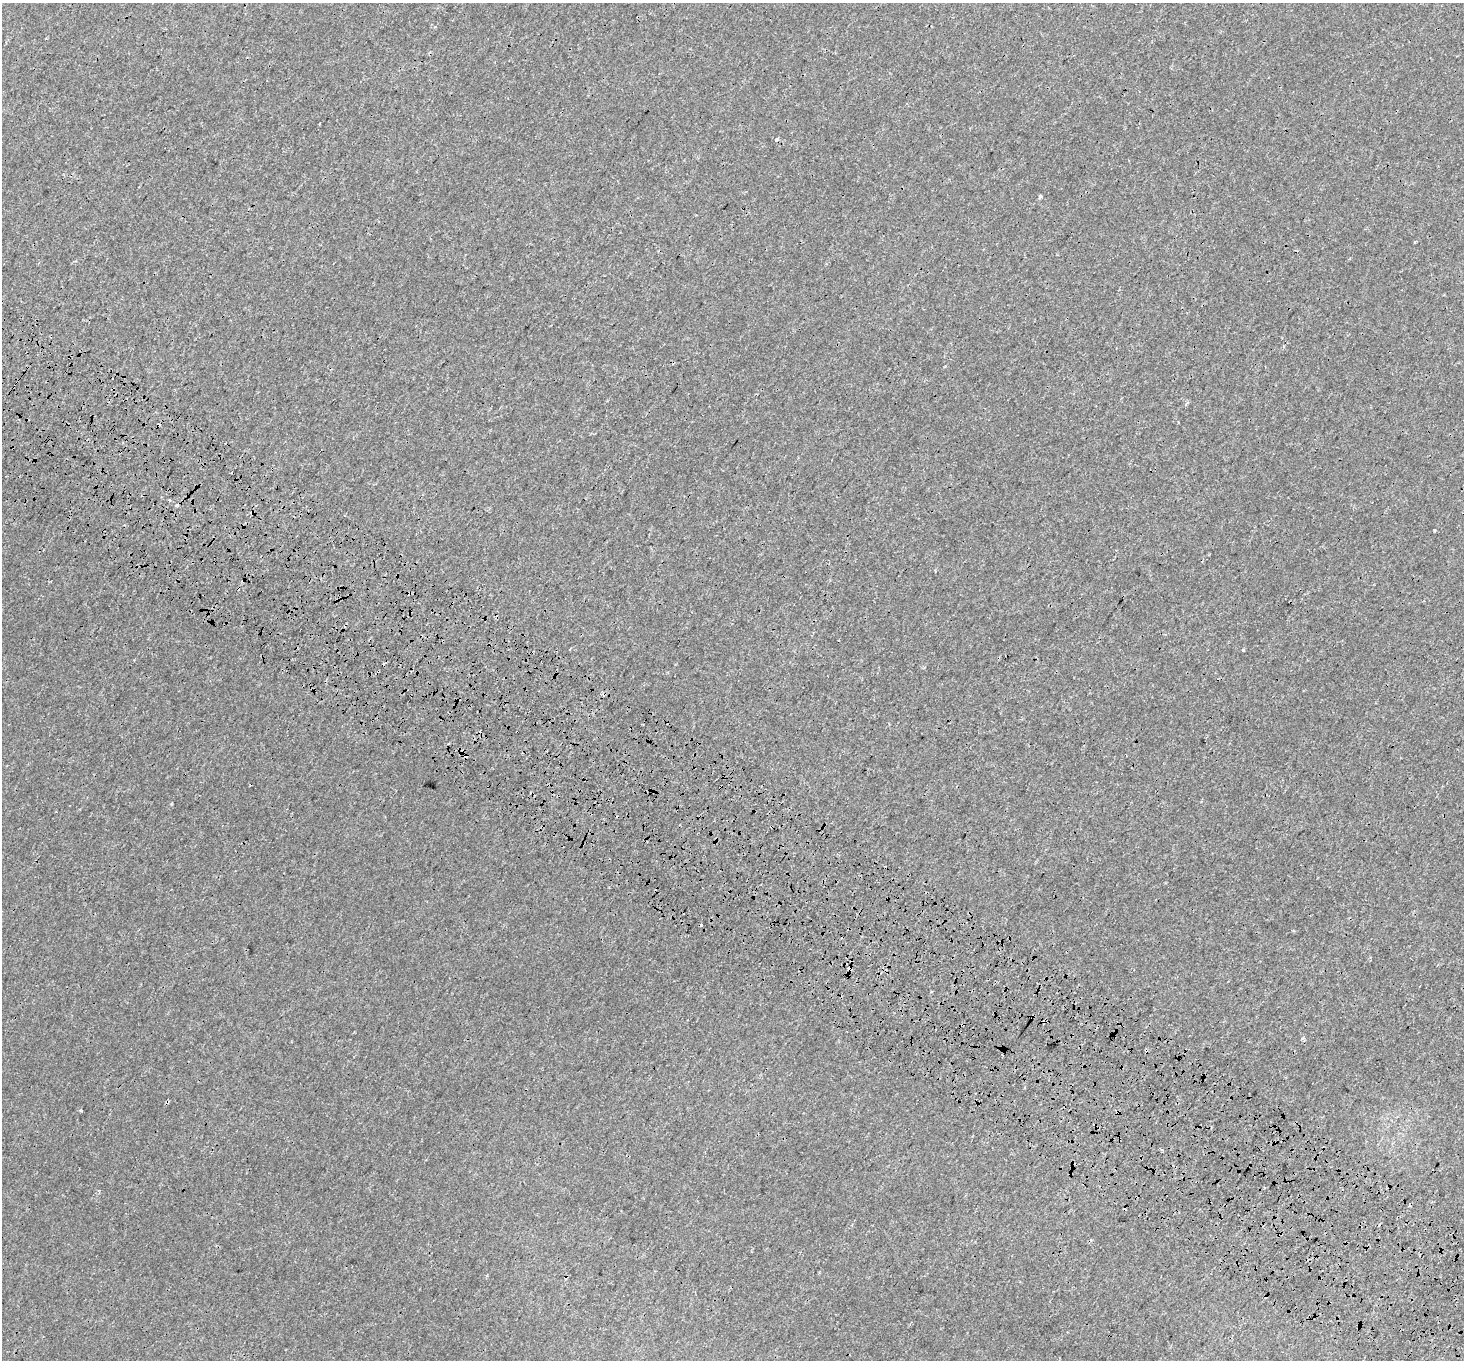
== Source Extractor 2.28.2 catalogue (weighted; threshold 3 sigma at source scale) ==
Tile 6 of 4 x 4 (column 2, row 2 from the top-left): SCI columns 1590-3051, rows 3054-4411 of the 6112 x 6170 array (HDU 1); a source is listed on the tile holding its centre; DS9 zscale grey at full resolution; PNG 1466 x 1362 px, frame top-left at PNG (2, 3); no overlay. Shown black and unused: <1% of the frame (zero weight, under 3 of 4 exposures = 9% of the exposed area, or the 3 px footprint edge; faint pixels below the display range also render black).
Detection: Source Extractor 2.28.2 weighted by HDU 2 'WHT'; one run over the whole footprint, this tile lists its part. Background 6.76e-04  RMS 0.0014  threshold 0.0063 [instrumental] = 3 sigma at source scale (4.5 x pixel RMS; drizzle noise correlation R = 1.50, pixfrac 1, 0.0396/0.0396 arcsec/px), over >= 5 px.
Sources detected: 16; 6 cosmic-ray / hot-pixel residue — not listed; the other 10 listed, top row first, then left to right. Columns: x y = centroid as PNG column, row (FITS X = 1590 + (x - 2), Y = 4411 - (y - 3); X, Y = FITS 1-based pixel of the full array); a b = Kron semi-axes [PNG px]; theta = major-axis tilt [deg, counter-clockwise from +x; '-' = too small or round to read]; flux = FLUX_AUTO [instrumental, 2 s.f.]
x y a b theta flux
777 139 4 3 - 0.47
1040 196 3 3 - 0.44
169 500 3 2 - 0.18
1243 650 3 3 - 0.36
849 968 5 4 - 0.45
932 992 3 3 - 0.27
1302 1038 5 4 - 0.24
167 1102 5 4 - 0.23
81 1110 3 3 - 0.21
1161 1149 3 3 - 0.47
Overlapping masked pixels (flux is a lower limit): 2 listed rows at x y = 849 968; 167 1102
Unlisted compact peaks at least as high as the median listed source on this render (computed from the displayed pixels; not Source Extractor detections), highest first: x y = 1434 530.